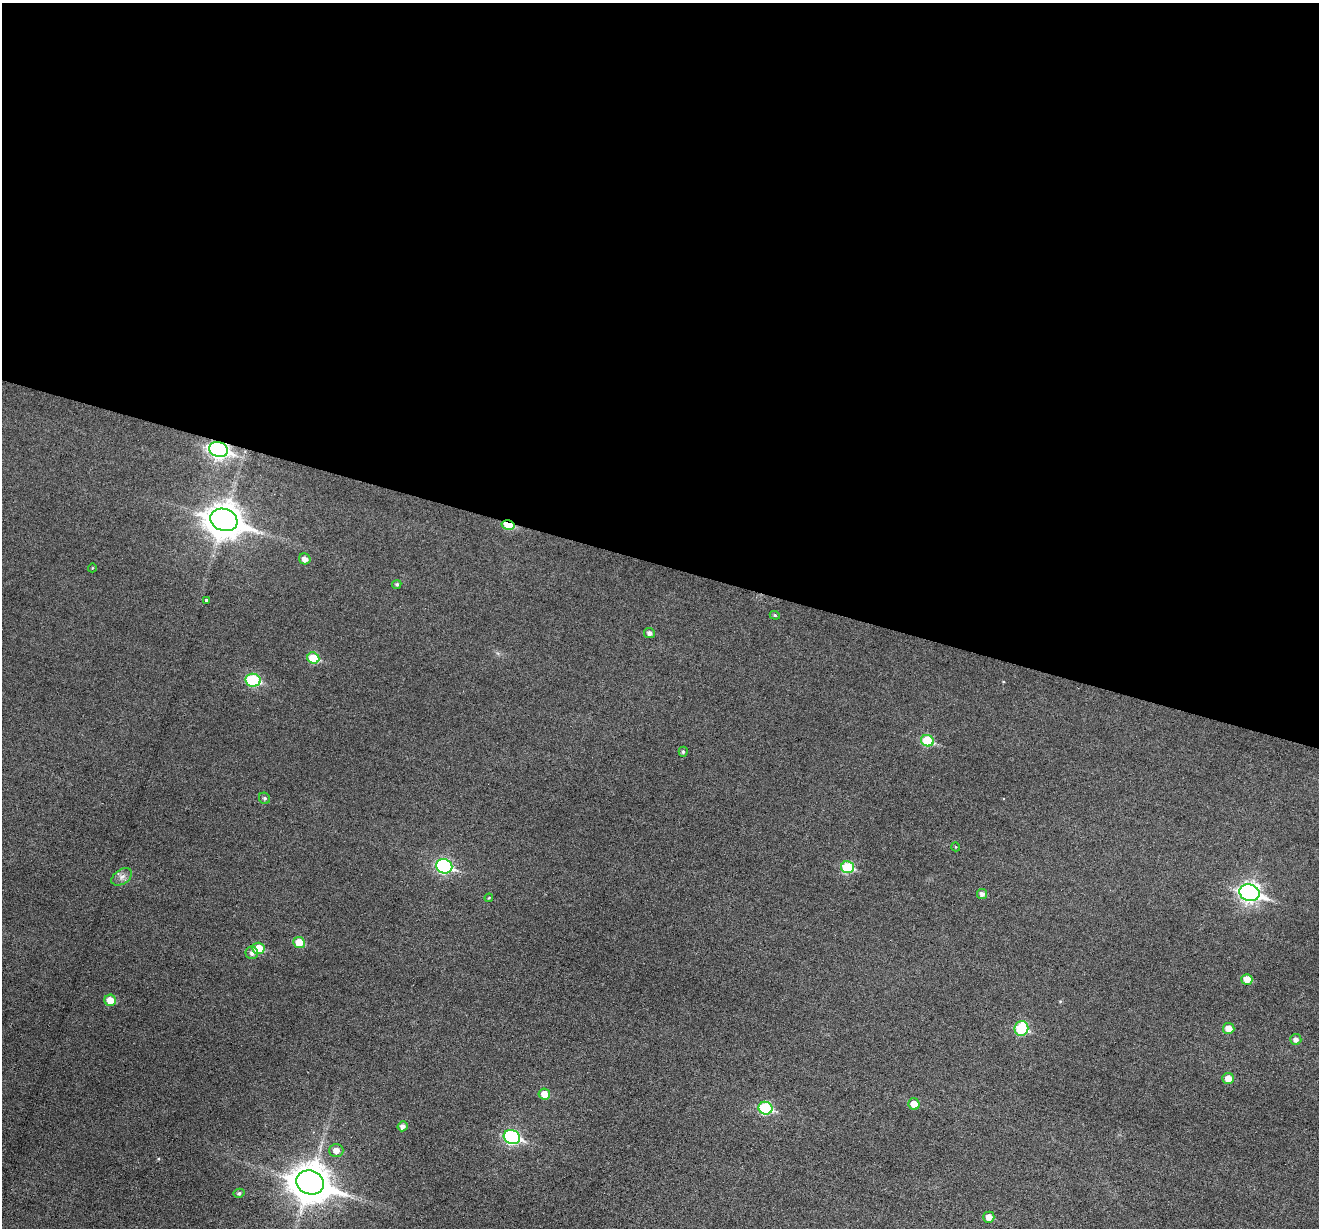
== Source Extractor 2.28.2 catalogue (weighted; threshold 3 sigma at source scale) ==
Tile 3 of 4 x 4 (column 3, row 1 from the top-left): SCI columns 2640-3956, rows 3935-5160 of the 5274 x 5288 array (HDU 1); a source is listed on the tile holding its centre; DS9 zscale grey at full resolution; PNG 1321 x 1230 px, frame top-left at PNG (2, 3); each listed source drawn as its Kron ellipse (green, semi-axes under 4 px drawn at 4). Shown black and unused: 46% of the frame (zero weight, under 3 of 6 exposures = <1% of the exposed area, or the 3 px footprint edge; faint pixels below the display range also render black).
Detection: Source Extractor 2.28.2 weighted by HDU 2 'WHT'; one run over the whole footprint, this tile lists its part. Background 0.0427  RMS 0.0053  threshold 0.0218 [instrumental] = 3 sigma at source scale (4.09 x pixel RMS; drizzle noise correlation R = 1.36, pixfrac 0.8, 0.05/0.05 arcsec/px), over >= 5 px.
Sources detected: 39; all 39 listed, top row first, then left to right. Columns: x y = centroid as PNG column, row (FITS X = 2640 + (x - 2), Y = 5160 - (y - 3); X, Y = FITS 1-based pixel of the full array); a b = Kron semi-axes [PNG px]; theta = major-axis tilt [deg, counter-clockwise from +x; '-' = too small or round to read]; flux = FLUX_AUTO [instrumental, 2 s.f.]
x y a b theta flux
219 450 9 7 -18 190
224 520 14 11 -18 890
508 525 7 4 -13 17
305 559 6 5 - 2.4
92 568 4 3 - 0.34
397 584 5 4 - 0.8
206 600 3 3 - 0.52
775 615 5 4 - 0.73
649 633 5 5 - 2
313 658 6 5 - 15
253 680 7 6 - 35
927 741 6 5 - 21
683 752 5 4 - 0.85
264 798 6 5 - 0.97
956 847 4 3 - 0.37
444 866 8 7 - 78
847 867 6 6 - 28
122 877 11 7 34 2.4
1249 893 10 8 -17 210
982 894 5 5 - 1.8
489 898 4 3 - 0.47
299 943 6 5 - 9.1
258 948 6 5 - 12
252 953 6 6 - 1.7
1247 979 5 5 - 6
110 1000 6 5 - 6.4
1021 1028 7 7 - 32
1229 1028 6 5 - 5
1296 1039 5 5 - 2.2
1228 1079 5 5 - 5
544 1094 6 5 - 6.4
914 1104 6 5 - 5.8
765 1108 7 6 - 36
403 1126 5 4 - 2.3
512 1137 8 7 - 73
336 1150 7 6 - 3.6
310 1182 14 11 -17 1200
239 1193 5 4 - 0.98
989 1217 5 5 - 4.4
Overlapping masked pixels (flux is a lower limit): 2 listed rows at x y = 219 450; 508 525